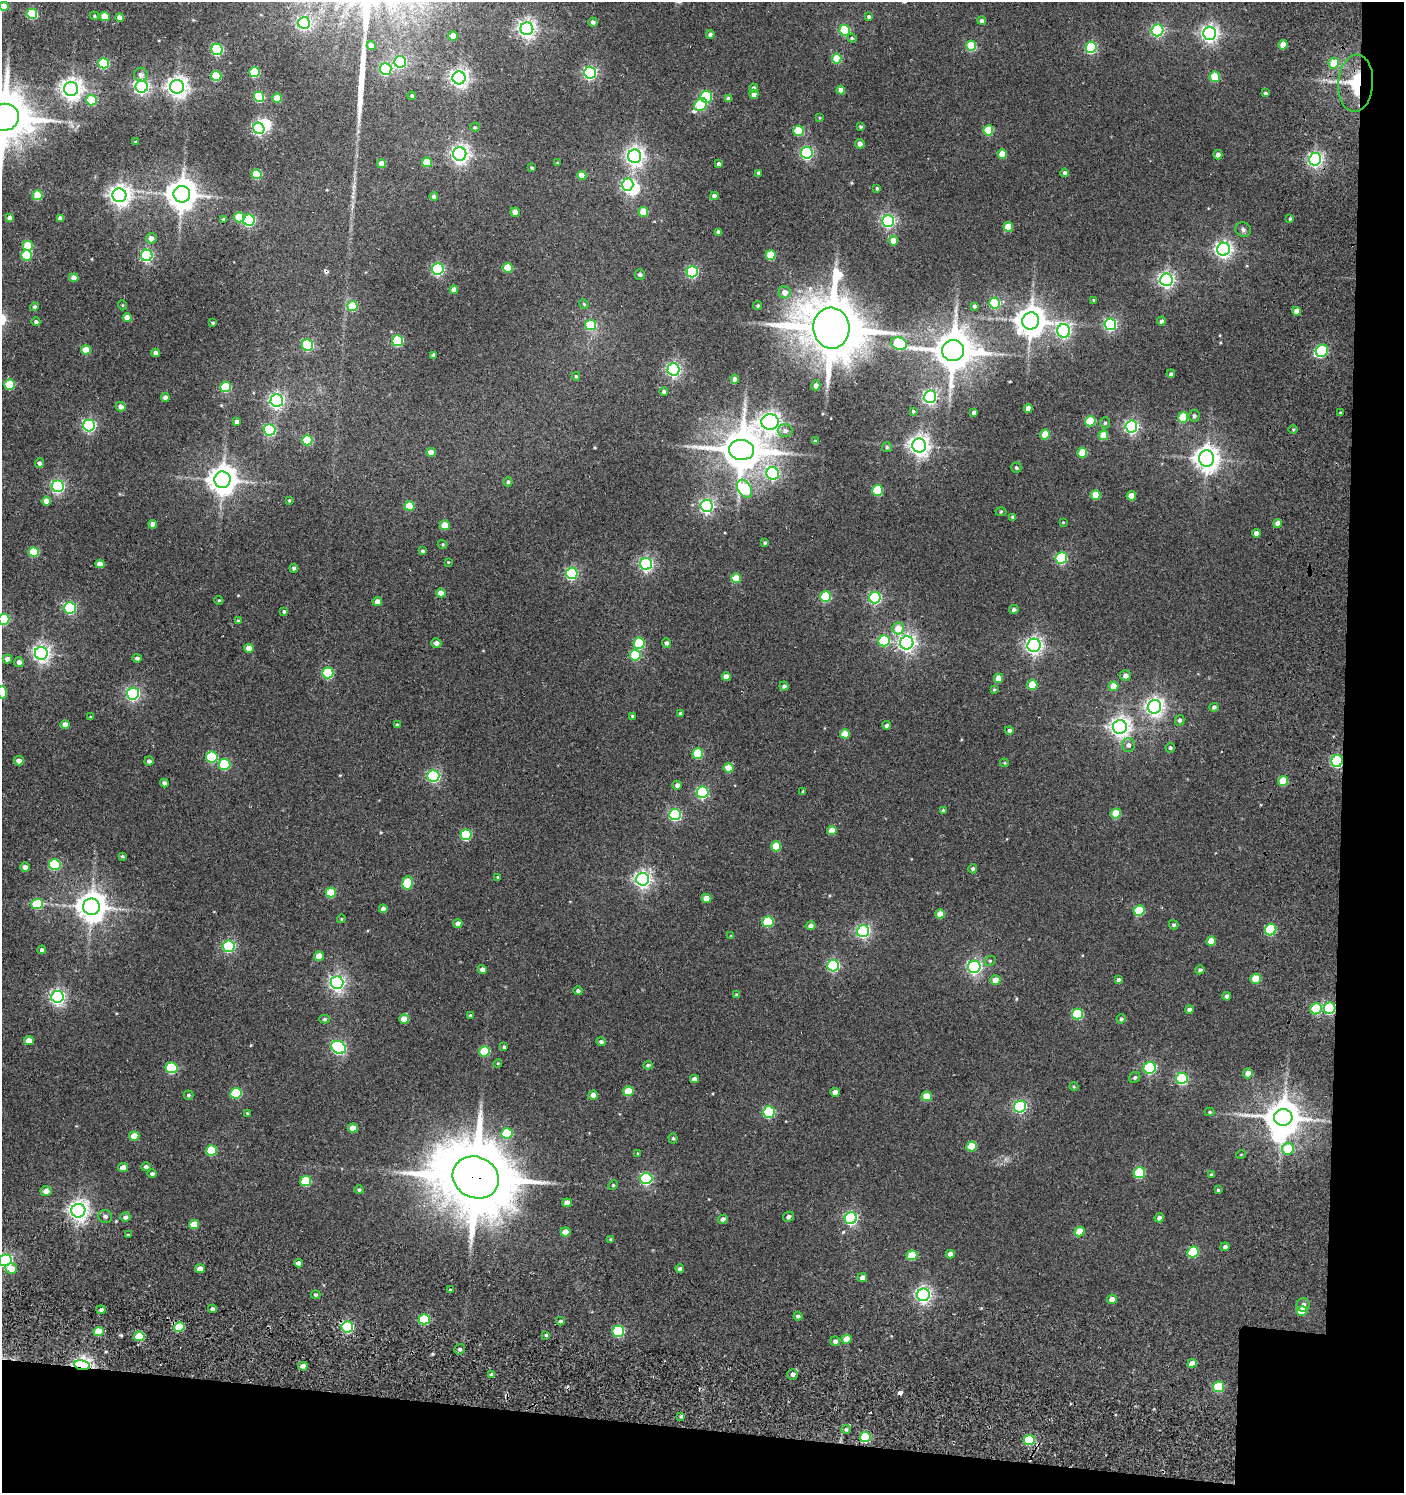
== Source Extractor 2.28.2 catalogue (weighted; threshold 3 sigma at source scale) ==
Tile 9 of 3 x 3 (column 3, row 3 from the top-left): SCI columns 2995-4396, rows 96-1586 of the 4785 x 4743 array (HDU 1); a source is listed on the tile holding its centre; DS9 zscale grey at full resolution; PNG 1406 x 1495 px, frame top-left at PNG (2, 2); each listed source drawn as its Kron ellipse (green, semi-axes under 4 px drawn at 4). Shown black and unused: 9% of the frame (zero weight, under 3 of 5 exposures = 11% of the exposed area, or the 3 px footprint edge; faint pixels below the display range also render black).
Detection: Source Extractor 2.28.2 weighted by HDU 2 'WHT'; one run over the whole footprint, this tile lists its part. Background 0.146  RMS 0.022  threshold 0.0994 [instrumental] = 3 sigma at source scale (4.5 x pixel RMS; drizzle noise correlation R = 1.50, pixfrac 1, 0.05/0.05 arcsec/px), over >= 5 px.
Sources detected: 422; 4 inside a brighter object's white glare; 2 cosmic-ray / hot-pixel residue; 3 long thin detections or spike segments (spike, bleed or trail) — neither listed nor drawn; the other 413 listed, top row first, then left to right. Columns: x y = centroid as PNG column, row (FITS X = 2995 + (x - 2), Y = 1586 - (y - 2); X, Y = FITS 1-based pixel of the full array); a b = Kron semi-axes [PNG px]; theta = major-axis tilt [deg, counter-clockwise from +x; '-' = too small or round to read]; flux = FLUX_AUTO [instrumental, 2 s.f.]
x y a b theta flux
4 6 4 4 - 33
32 14 5 5 - 150
94 16 4 4 - 2.5
105 16 5 4 - 43
120 17 4 4 - 14
869 17 4 4 - 3.9
982 21 4 4 - 5.9
593 22 4 4 - 7
304 23 6 6 - 400
527 29 6 6 - 920
845 30 5 5 - 150
1157 30 6 6 - 310
1210 33 6 6 - 810
710 34 4 4 - 6
453 36 5 4 - 19
852 38 5 4 - 2.4
1283 45 4 4 - 27
371 46 5 4 - 14
971 46 5 5 - 100
1091 47 5 5 - 240
217 49 6 5 - 230
837 59 5 5 - 68
400 62 6 5 - 270
104 63 5 5 - 150
1334 63 5 5 - 44
385 69 6 6 - 250
255 72 5 5 - 120
590 73 6 6 - 400
141 75 7 6 - 8.2
216 76 5 5 - 89
1215 77 5 5 - 68
459 78 6 6 - 920
1356 83 28 17 86 88
142 87 6 6 - 540
177 87 7 7 - 1300
754 88 4 4 - 6.2
71 89 7 7 - 1400
841 90 4 4 - 13
1265 93 4 3 - 3.6
754 94 4 4 - 12
412 96 4 3 - 3.8
259 97 5 5 - 120
706 97 6 6 - 120
277 98 5 4 - 35
729 99 4 4 - 8.2
92 100 5 5 - 87
701 105 7 5 46 130
4 117 15 13 7 9900
820 118 4 3 - 2
475 127 5 4 - 3.3
860 127 3 3 - 3.1
259 128 6 5 - 300
988 130 5 5 - 80
798 131 5 5 - 86
135 142 4 3 - 2.2
860 144 5 4 - 8.5
807 153 6 5 - 300
460 154 7 6 - 940
1002 154 4 4 - 36
1218 155 5 4 - 8.2
635 156 7 6 - 1000
1315 159 6 6 - 600
427 162 5 5 - 57
381 163 4 4 - 18
557 163 3 2 - 2
719 164 4 4 - 4.9
532 168 3 3 - 4
759 173 4 4 - 7.4
1065 173 4 4 - 6.2
257 174 5 5 - 72
582 175 4 4 - 30
628 185 6 5 - 320
877 188 4 4 - 3
182 194 8 8 - 3600
38 195 5 5 - 71
119 195 7 7 - 1300
714 196 4 4 - 9.2
434 197 4 4 - 6.7
515 212 5 4 - 16
643 212 5 5 - 44
239 217 5 5 - 59
9 218 4 4 - 8.7
60 218 4 4 - 8
224 219 4 4 - 4.1
1290 219 4 3 - 3.3
249 220 6 5 - 250
888 221 6 6 - 420
1008 227 5 5 - 56
1243 229 8 7 - 5.6
718 232 4 3 - 7.6
151 238 5 5 - 12
893 241 5 4 - 24
28 246 5 5 - 64
1223 249 6 6 - 830
26 255 5 5 - 82
147 255 6 5 - 350
771 255 5 5 - 63
508 268 5 5 - 60
438 269 6 6 - 340
692 272 5 5 - 290
640 274 5 5 - 3.7
74 278 4 4 - 16
1166 280 6 6 - 660
454 289 4 4 - 14
785 292 6 6 - 15
1093 300 3 3 - 2.2
994 303 5 5 - 130
584 304 5 4 - 2.5
122 305 5 3 - 1.7
352 306 5 5 - 90
758 306 4 4 - 3.1
974 306 4 4 - 4.2
34 307 4 4 - 3.7
1297 311 4 4 - 16
127 318 4 4 - 25
1031 321 8 8 - 3200
1161 321 4 4 - 6.1
36 322 4 4 - 5.6
213 323 3 3 - 2.8
1110 324 6 5 - 370
591 325 5 5 - 93
831 328 20 18 -84 15000
1064 331 7 6 - 430
398 341 5 5 - 160
899 343 8 6 -21 150
307 345 6 5 - 190
86 350 5 4 - 45
953 351 11 10 - 6800
1322 351 6 6 - 170
156 353 4 4 - 11
433 355 4 3 - 3.4
673 369 6 6 - 510
1171 374 4 3 - 3.9
576 376 4 4 - 2.8
735 379 4 4 - 9.1
10 385 5 5 - 73
816 385 5 4 - 10
225 387 5 5 - 110
664 391 4 4 - 5.1
930 397 6 6 - 480
165 398 4 4 - 11
277 400 6 6 - 630
121 407 5 4 - 11
1028 408 4 4 - 13
913 411 4 3 - 3.8
974 413 4 4 - 13
1340 413 3 2 - 2.3
1194 416 6 5 - 4.4
1183 417 5 5 - 78
1090 421 5 5 - 92
237 422 4 4 - 8
770 422 9 8 - 1300
1105 423 5 5 - 3.2
89 425 6 6 - 390
1131 426 6 6 - 470
269 430 6 6 - 260
1293 430 5 3 - 2.1
785 431 7 6 - 7.9
1045 434 5 4 - 43
1103 435 5 5 - 37
307 440 5 5 - 100
815 441 3 3 - 2.6
919 445 7 7 - 1300
887 447 5 5 - 3.6
741 450 12 10 -1 7800
431 452 5 4 - 18
1082 453 5 5 - 63
1207 459 8 7 - 2000
39 463 5 4 - 5.8
1016 468 5 5 - 3.7
773 473 6 6 - 260
222 480 8 8 - 2900
508 482 4 4 - 4.1
58 486 6 6 - 390
745 489 10 6 -59 150
878 490 5 5 - 110
1096 495 5 5 - 59
1131 496 4 4 - 24
289 500 4 4 - 2.2
46 501 4 4 - 14
409 506 5 5 - 62
707 506 6 6 - 520
1001 512 5 3 - 2.2
1013 517 4 4 - 6.2
1063 522 4 3 - 1.9
1278 523 4 4 - 17
153 524 4 4 - 12
445 525 5 5 - 38
1256 533 4 4 - 11
765 543 3 3 - 3.6
443 544 5 4 - 2.9
422 551 4 4 - 4.2
34 552 5 5 - 78
1061 558 6 5 - 200
448 562 4 4 - 1.9
100 564 5 4 - 17
646 564 6 6 - 510
294 568 4 4 - 4.1
572 573 6 5 - 280
736 578 5 5 - 52
441 593 4 4 - 18
826 597 5 5 - 110
875 598 6 5 - 310
219 600 4 4 - 2.5
377 601 5 4 - 11
70 608 6 6 - 270
1014 610 5 4 - 5.5
284 611 4 4 - 4.7
4 619 5 5 - 130
238 621 3 3 - 2.6
898 628 6 6 - 35
884 641 5 5 - 150
436 643 5 4 - 9.8
639 643 5 5 - 130
667 643 5 4 - 6
907 643 6 6 - 830
1034 645 6 6 - 720
249 648 5 4 - 21
41 653 6 6 - 880
635 655 5 5 - 110
137 658 5 4 - 5.1
7 659 4 4 - 11
19 662 5 5 - 8.3
328 673 5 5 - 130
1125 675 5 5 - 8.9
726 677 4 4 - 20
998 678 4 4 - 26
1032 685 5 5 - 57
784 686 4 4 - 6.4
1113 686 5 4 - 37
994 689 4 3 - 2.4
2 692 6 5 - 49
133 694 6 6 - 420
1154 707 7 6 - 950
1214 707 4 4 - 5.3
681 713 3 3 - 4.3
632 716 3 3 - 2.2
91 717 4 4 - 2.1
1180 720 5 4 - 5.4
65 725 4 4 - 18
397 725 4 4 - 3.8
887 725 4 4 - 7
1120 727 7 7 - 1200
1009 730 4 4 - 5.6
845 734 5 4 - 42
1128 745 7 6 - 7.7
1170 748 5 4 - 3.9
698 753 5 5 - 100
212 757 6 5 - 150
19 761 5 4 - 13
149 761 5 4 - 5.6
1337 761 6 5 - 300
1004 763 4 3 - 2.2
225 764 6 5 - 130
728 768 5 4 - 43
433 776 6 6 - 310
1283 781 5 5 - 65
164 783 4 4 - 6.1
677 785 4 4 - 7
803 791 4 3 - 2.7
703 792 6 6 - 260
943 810 4 4 - 4
1116 813 5 5 - 65
675 815 6 5 - 250
832 830 5 4 - 28
466 835 5 5 - 160
776 846 5 5 - 73
122 856 4 3 - 2.6
55 865 6 5 - 150
25 867 5 4 - 10
973 869 4 4 - 5.3
498 877 3 3 - 1.9
643 879 6 6 - 810
407 883 7 5 82 88
331 893 5 5 - 67
706 898 5 4 - 21
37 904 6 5 - 100
91 907 8 8 - 3200
383 909 4 4 - 10
1139 910 5 5 - 100
940 914 4 4 - 26
341 919 4 3 - 1.9
768 922 5 5 - 110
458 923 4 4 - 11
1174 925 5 4 - 3.7
810 926 5 4 - 7.9
1271 930 6 5 - 150
863 931 6 6 - 450
731 936 4 4 - 2.1
1211 941 5 4 - 35
229 946 6 6 - 260
42 950 4 4 - 4.7
319 956 5 4 - 27
990 961 6 5 - 3.5
833 966 6 5 - 270
974 967 6 6 - 540
482 969 5 4 - 9.5
1200 970 4 4 - 5
1256 979 5 5 - 55
995 980 5 5 - 19
1118 980 4 4 - 4.4
337 983 6 6 - 690
578 991 4 4 - 5.1
737 995 4 3 - 4.5
1227 996 4 3 - 6.9
57 997 6 6 - 570
1330 1008 6 5 - 220
1189 1009 4 4 - 6.6
1316 1009 6 5 - 130
1077 1014 5 5 - 130
470 1015 3 3 - 2.9
325 1019 5 4 - 3.7
404 1019 5 4 - 31
1121 1019 4 4 - 4.6
29 1041 5 4 - 22
601 1042 5 4 - 4.8
338 1047 8 6 -30 360
504 1047 3 3 - 2.8
485 1051 5 5 - 85
498 1063 4 3 - 1.9
648 1065 4 4 - 3.8
172 1068 6 5 - 150
1150 1068 6 5 - 260
1248 1073 5 5 - 16
1135 1077 6 5 - 4.7
1182 1078 6 5 - 220
694 1079 4 4 - 9.3
1074 1087 5 3 - 2.1
628 1091 5 5 - 52
835 1092 4 4 - 15
236 1093 6 5 - 120
189 1095 5 4 - 3.5
593 1095 5 4 - 11
927 1096 5 5 - 46
1020 1107 6 6 - 330
769 1112 6 5 - 210
1210 1112 5 4 - 2.5
247 1113 4 3 - 1.6
1283 1117 9 8 - 4600
353 1128 5 4 - 30
507 1133 5 5 - 100
134 1136 5 4 - 32
673 1138 5 4 - 3.3
972 1146 5 5 - 57
1288 1149 6 5 - 66
212 1150 5 5 - 87
638 1153 3 3 - 2
1241 1154 5 3 - 1.6
146 1167 5 4 - 5.7
123 1168 5 4 - 20
1139 1173 6 5 - 160
152 1174 4 4 - 5.2
1211 1174 4 3 - 2.6
476 1177 23 20 -25 20000
646 1178 6 5 - 270
306 1181 5 5 - 91
613 1185 5 4 - 2.5
359 1190 4 4 - 3.9
1218 1190 3 3 - 2.6
46 1191 5 5 - 14
567 1203 5 4 - 19
78 1211 7 7 - 1200
105 1216 7 6 - 6.3
125 1217 5 5 - 6.8
788 1217 5 5 - 6.7
851 1218 6 6 - 360
1159 1218 5 4 - 6.8
723 1219 4 4 - 7.7
194 1224 5 4 - 38
565 1232 5 4 - 28
1079 1232 5 4 - 50
128 1235 3 3 - 2.5
611 1239 4 3 - 2.3
1225 1247 4 4 - 5.3
1193 1252 6 5 - 150
950 1254 4 4 - 12
912 1255 5 5 - 64
5 1260 6 6 - 450
298 1263 4 4 - 10
11 1269 6 5 - 27
200 1269 5 4 - 21
680 1269 4 4 - 5.9
862 1278 5 4 - 10
450 1290 4 3 - 2.4
315 1295 5 4 - 3.2
923 1295 6 6 - 710
1112 1299 5 4 - 13
1303 1305 7 6 - 8.4
212 1309 4 4 - 8.7
101 1310 4 4 - 7.9
1302 1311 5 4 - 44
798 1316 4 4 - 4.3
424 1319 5 5 - 120
560 1321 4 3 - 4.1
179 1327 5 4 - 89
347 1327 6 5 - 260
99 1331 5 4 - 51
618 1331 6 5 - 180
546 1335 4 4 - 3.1
139 1336 5 4 - 70
847 1339 5 4 - 28
835 1341 5 4 - 8.1
460 1349 5 5 - 6.1
1192 1363 5 4 - 23
82 1365 8 5 -11 740
303 1366 4 4 - 15
491 1374 4 4 - 5
793 1374 5 5 - 8.3
1218 1387 5 5 - 110
681 1416 4 3 - 2.9
846 1429 5 4 - 3.9
865 1437 5 5 - 110
1029 1440 5 5 - 140
Overlapping masked pixels (flux is a lower limit): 5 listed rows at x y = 1356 83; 1337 761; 1330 1008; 476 1177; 82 1365
Isophote crosses this tile's border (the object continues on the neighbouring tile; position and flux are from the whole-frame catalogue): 5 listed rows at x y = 4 6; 4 117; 4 619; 2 692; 5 1260